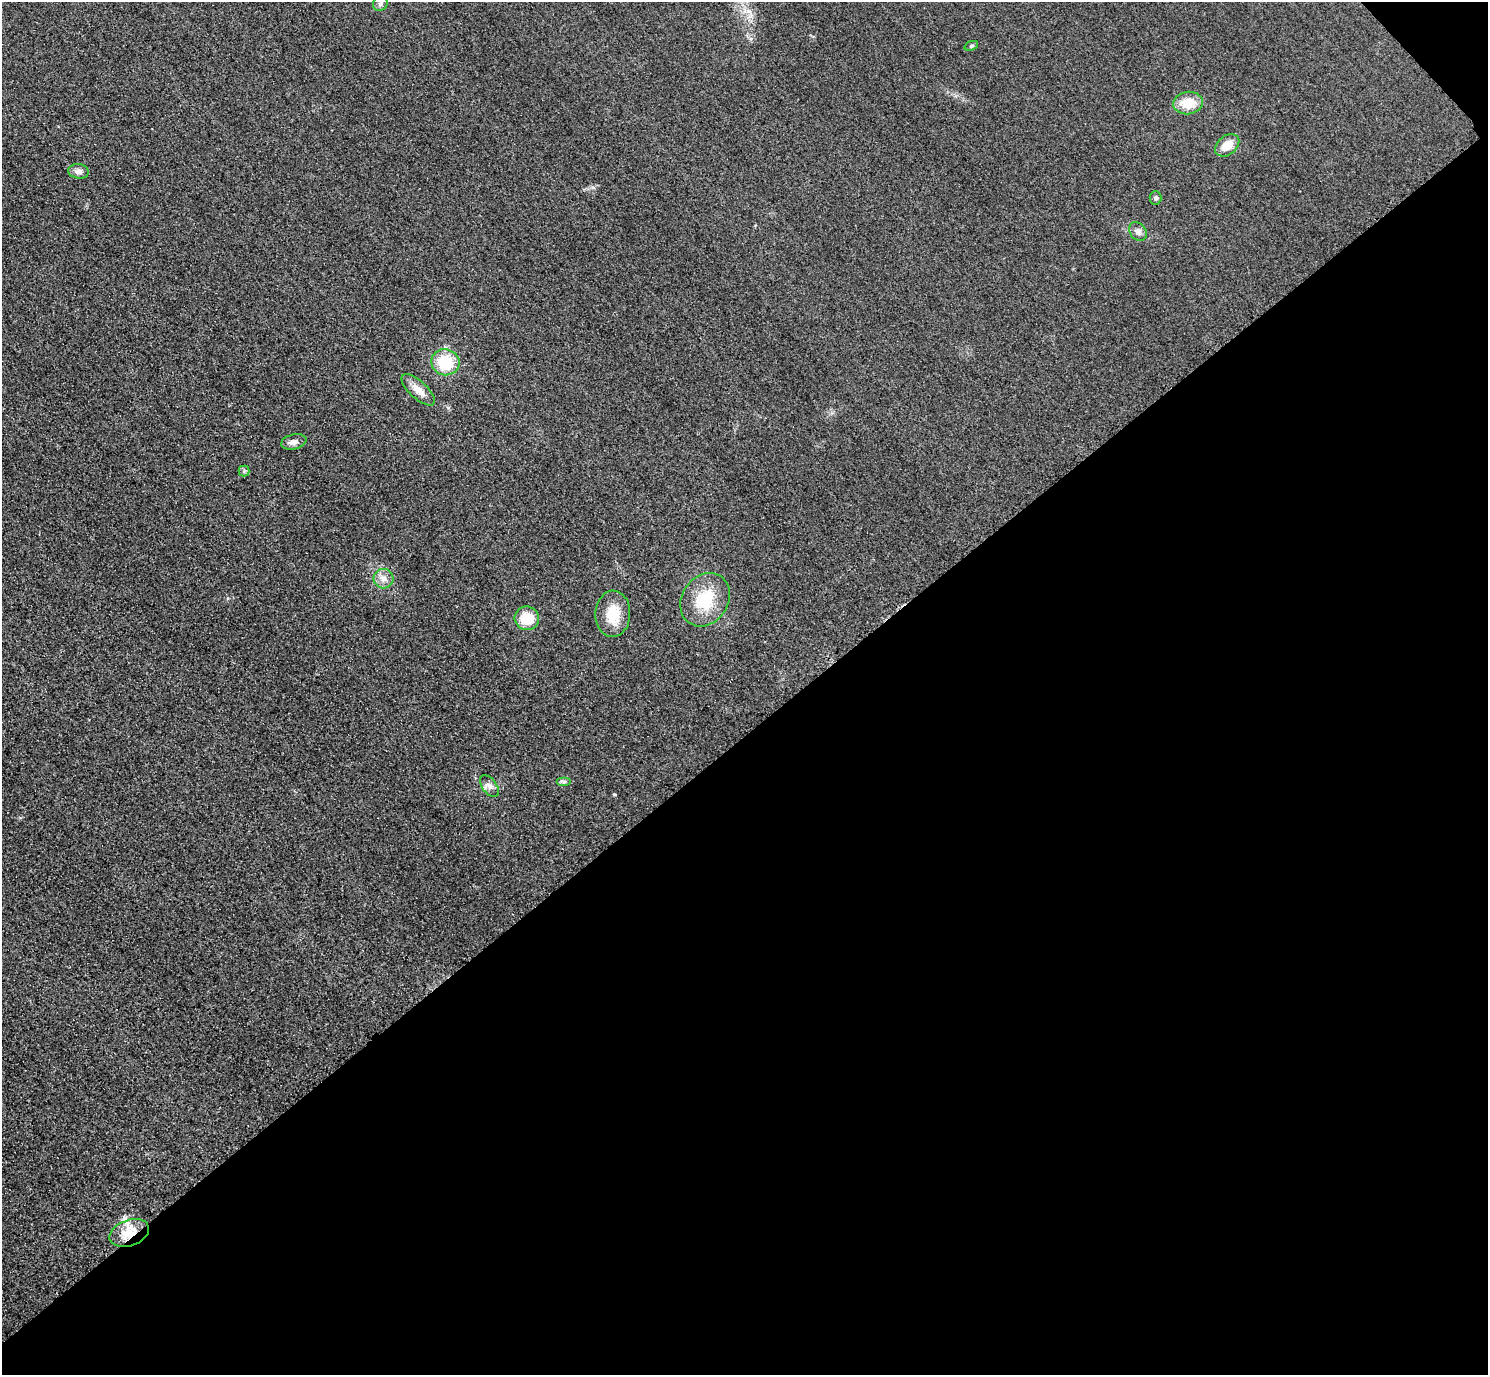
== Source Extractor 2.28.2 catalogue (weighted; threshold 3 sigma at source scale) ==
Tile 12 of 4 x 4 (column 4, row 3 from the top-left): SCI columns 4490-5975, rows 1558-2930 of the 6005 x 6003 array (HDU 1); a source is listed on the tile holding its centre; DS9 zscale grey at full resolution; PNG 1490 x 1377 px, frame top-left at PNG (2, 2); each listed source drawn as its Kron ellipse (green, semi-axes under 4 px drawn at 4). Shown black and unused: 47% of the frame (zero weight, under 3 of 4 exposures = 3% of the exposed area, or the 3 px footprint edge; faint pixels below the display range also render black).
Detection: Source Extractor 2.28.2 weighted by HDU 2 'WHT'; one run over the whole footprint, this tile lists its part. Background 0.0531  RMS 0.016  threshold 0.0724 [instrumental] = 3 sigma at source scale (4.5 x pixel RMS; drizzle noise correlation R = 1.50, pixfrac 1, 0.05/0.05 arcsec/px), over >= 5 px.
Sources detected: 19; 1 inside a brighter listed object's ellipse — not listed separately; the other 18 listed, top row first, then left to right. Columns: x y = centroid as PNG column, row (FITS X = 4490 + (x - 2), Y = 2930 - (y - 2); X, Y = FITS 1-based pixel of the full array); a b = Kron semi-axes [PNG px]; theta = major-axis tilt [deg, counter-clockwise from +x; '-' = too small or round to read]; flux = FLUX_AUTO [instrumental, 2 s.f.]
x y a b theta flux
380 4 8 6 43 4.5
971 46 7 4 19 2.7
1188 103 15 11 8 36
1227 145 13 9 38 24
79 171 10 7 -7 7.7
1155 198 7 6 - 3.7
1138 231 10 8 -53 6.6
445 362 14 13 - 59
418 390 21 8 -42 17
294 442 13 7 13 8.6
244 471 5 5 - 2.7
384 579 10 10 - 11
705 600 28 23 55 65
613 614 23 17 88 40
527 618 12 12 - 35
564 782 7 4 0 3.4
489 786 12 7 -54 8
129 1233 20 13 19 30
Overlapping masked pixels (flux is a lower limit): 1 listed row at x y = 129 1233
Unlisted compact peaks at least as high as the median listed source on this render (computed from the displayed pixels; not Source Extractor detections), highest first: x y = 614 794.